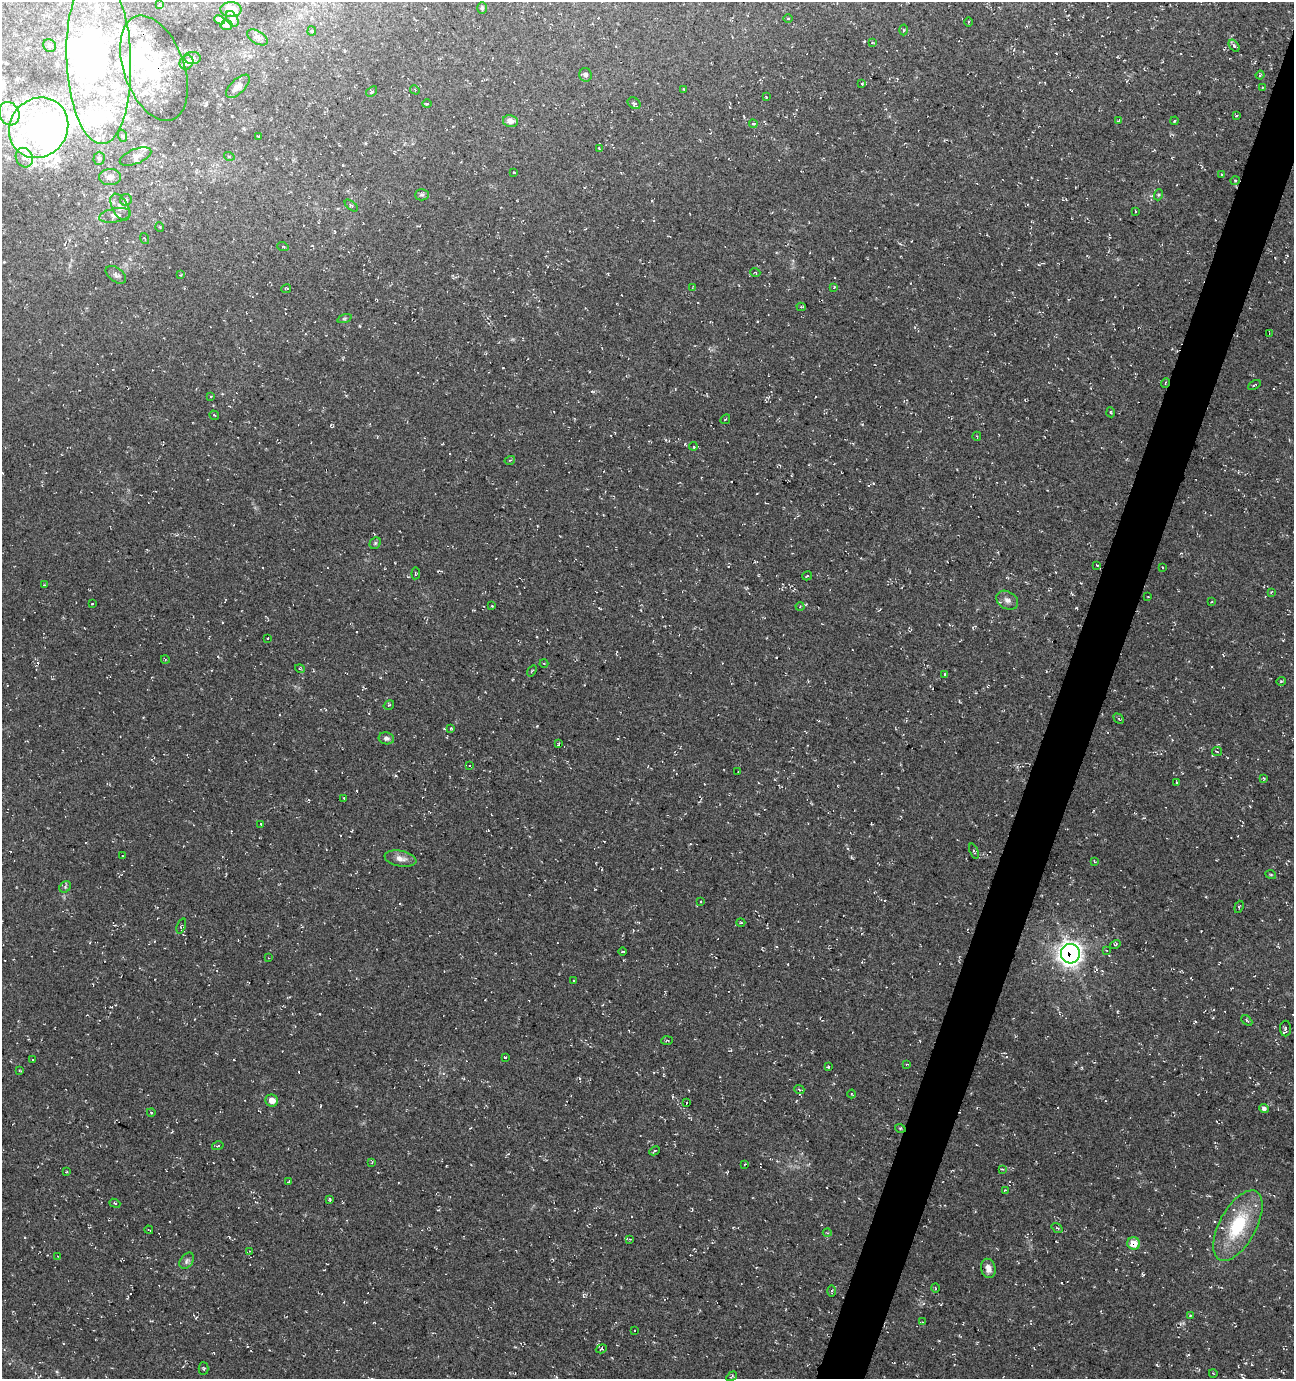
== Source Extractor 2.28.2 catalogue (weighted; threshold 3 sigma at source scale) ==
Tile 10 of 4 x 4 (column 2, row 3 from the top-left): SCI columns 1507-2798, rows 1388-2764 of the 5661 x 5522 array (HDU 1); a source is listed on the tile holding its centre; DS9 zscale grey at full resolution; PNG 1296 x 1381 px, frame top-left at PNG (2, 2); each listed source drawn as its Kron ellipse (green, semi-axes under 4 px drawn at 4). Shown black and unused: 3% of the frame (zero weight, under 3 of 4 exposures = <1% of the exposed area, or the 3 px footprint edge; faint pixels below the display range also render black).
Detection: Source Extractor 2.28.2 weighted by HDU 2 'WHT'; one run over the whole footprint, this tile lists its part. Background 0.0177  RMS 0.0061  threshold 0.0274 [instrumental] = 3 sigma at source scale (4.5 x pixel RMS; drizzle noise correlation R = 1.50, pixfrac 1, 0.0396/0.0396 arcsec/px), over >= 5 px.
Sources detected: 204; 10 inside a brighter object's white glare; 8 cosmic-ray / hot-pixel residue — neither listed nor drawn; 19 inside a brighter listed object's ellipse — not listed separately; the other 167 listed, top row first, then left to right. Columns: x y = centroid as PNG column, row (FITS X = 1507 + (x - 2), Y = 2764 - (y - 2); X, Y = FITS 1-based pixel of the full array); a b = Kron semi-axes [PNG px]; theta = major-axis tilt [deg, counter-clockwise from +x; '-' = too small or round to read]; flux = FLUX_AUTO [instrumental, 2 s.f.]
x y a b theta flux
160 4 3 3 - 0.38
482 8 5 5 - 1.2
231 9 11 7 0 5
788 18 5 3 - 0.53
232 19 8 5 -60 1.3
220 20 6 4 -25 1.8
969 22 4 3 - 0.61
226 25 6 5 - 1.2
904 30 5 3 - 0.68
312 31 4 4 - 0.65
257 37 11 6 -31 1.9
872 43 3 3 - 0.64
49 45 7 6 - 1.4
1234 46 7 4 -53 1.3
192 58 8 6 1 1.5
99 59 85 32 -88 130
186 62 7 6 - 1.7
154 68 55 30 -70 44
586 75 7 6 - 1.6
1260 75 4 3 - 0.62
862 83 4 3 - 0.55
238 86 15 7 45 3.3
1262 87 2 2 - 0.44
683 89 3 2 - 0.55
415 90 5 4 - 0.72
372 91 6 4 36 1.2
766 97 3 2 - 0.46
634 103 7 5 -36 1.6
427 104 5 3 - 0.72
9 114 12 10 -65 6.1
1236 116 3 2 - 0.6
1119 120 4 3 - 0.55
510 121 7 6 - 3.4
1174 121 4 3 - 0.68
753 124 4 3 - 0.72
39 128 31 28 51 100
123 136 6 4 -71 0.8
258 136 3 2 - 0.45
599 148 4 3 - 0.59
135 156 16 7 21 3.4
229 156 5 3 - 0.62
24 158 10 8 -64 3.8
99 158 6 5 - 1.6
514 172 4 3 - 0.58
1222 175 4 3 - 0.71
110 177 11 8 1 4
1235 181 4 4 - 0.65
422 195 7 5 0 1.2
1158 195 5 3 - 0.68
126 200 6 6 - 1.4
351 205 8 3 -39 0.82
120 207 14 8 -62 3.8
1135 211 3 2 - 0.44
115 215 16 7 11 3
160 227 5 3 - 0.48
145 238 6 2 -70 0.59
283 247 5 3 - 0.59
755 272 5 3 - 0.52
116 275 12 7 -36 2.2
180 275 3 3 - 0.58
834 287 3 3 - 0.45
693 288 4 3 - 0.63
286 289 5 2 - 0.7
801 307 4 3 - 0.89
344 319 7 3 19 0.86
1269 333 3 2 - 0.45
1165 383 5 2 - 0.59
1254 385 7 2 29 0.52
211 396 3 2 - 0.41
1111 412 5 2 - 0.64
214 415 5 3 - 0.5
725 419 5 2 - 0.48
977 436 4 3 - 0.6
693 446 4 3 - 0.77
510 460 5 3 - 0.55
375 543 6 5 - 0.98
1097 565 3 3 - 0.57
1162 567 2 2 - 0.49
416 573 6 4 83 0.7
807 576 5 3 - 0.54
44 585 3 3 - 0.5
1271 592 4 3 - 0.45
1148 597 3 2 - 0.46
1007 600 12 8 -31 3.3
1211 602 4 2 - 0.55
92 604 3 2 - 0.38
492 606 3 3 - 0.5
800 606 4 3 - 0.52
268 638 2 2 - 0.6
165 659 4 3 - 0.53
544 663 4 3 - 0.5
300 669 5 3 - 0.61
532 671 6 3 53 0.58
945 674 4 2 - 0.47
1281 681 5 3 - 0.52
389 705 5 3 - 0.69
1119 719 6 3 -45 0.54
451 728 4 3 - 0.59
386 738 8 6 -9 2.1
559 744 3 2 - 0.57
1217 752 5 3 - 0.71
470 766 4 3 - 0.74
738 772 2 2 - 0.37
1264 778 3 3 - 0.64
1176 782 3 2 - 0.66
344 798 3 3 - 0.49
261 824 3 2 - 0.64
974 851 8 2 -68 0.78
123 856 3 3 - 0.53
400 858 16 8 -11 4.4
1095 862 4 3 - 0.54
1271 875 5 3 - 0.67
65 887 6 5 - 1
701 901 3 2 - 0.69
1239 907 6 3 71 0.77
741 923 4 3 - 0.61
181 926 8 3 69 0.75
1115 944 5 4 - 0.76
1106 950 4 3 - 0.49
622 952 4 2 - 0.5
1070 954 10 9 - 360
269 958 3 2 - 0.36
574 981 3 2 - 0.41
1247 1020 6 4 -44 0.82
1285 1029 8 5 89 1.4
667 1040 6 3 4 0.6
505 1057 3 2 - 0.64
32 1060 3 3 - 0.78
907 1064 3 2 - 0.49
828 1067 3 3 - 0.52
19 1070 3 2 - 0.49
799 1089 5 3 - 0.71
851 1094 4 3 - 0.47
272 1100 6 6 - 5.7
686 1103 3 2 - 0.54
1264 1109 5 4 - 2
151 1113 4 3 - 0.5
900 1128 5 3 - 0.61
218 1146 6 2 13 0.57
654 1151 5 3 - 0.81
372 1162 4 2 - 0.44
745 1164 3 2 - 0.46
1002 1169 4 2 - 0.54
66 1172 3 3 - 0.67
288 1182 3 3 - 0.88
1005 1190 4 2 - 0.46
330 1199 4 3 - 0.8
115 1203 6 3 -21 0.63
1238 1226 39 18 61 36
1057 1228 6 3 -35 0.87
149 1230 4 2 - 0.67
827 1233 4 3 - 0.53
630 1239 3 3 - 0.49
1134 1243 6 6 - 10
249 1251 4 3 - 0.43
58 1257 4 3 - 0.54
187 1261 9 6 51 1.8
988 1268 10 7 -75 3.7
935 1288 4 3 - 0.44
832 1291 5 4 - 0.79
1190 1315 4 2 - 0.48
923 1322 4 3 - 0.44
635 1330 2 2 - 0.6
601 1349 5 3 - 0.62
204 1368 6 5 - 0.85
1213 1373 4 2 - 0.44
732 1376 6 3 32 0.69
Overlapping masked pixels (flux is a lower limit): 4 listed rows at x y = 154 68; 1165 383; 1070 954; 1134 1243
Unlisted compact peaks at least as high as the median listed source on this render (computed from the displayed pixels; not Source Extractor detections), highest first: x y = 1076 608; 537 726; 685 444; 359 326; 1157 1365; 864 41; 396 775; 592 391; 595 889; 1183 1323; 503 368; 776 657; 862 424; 1117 1012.